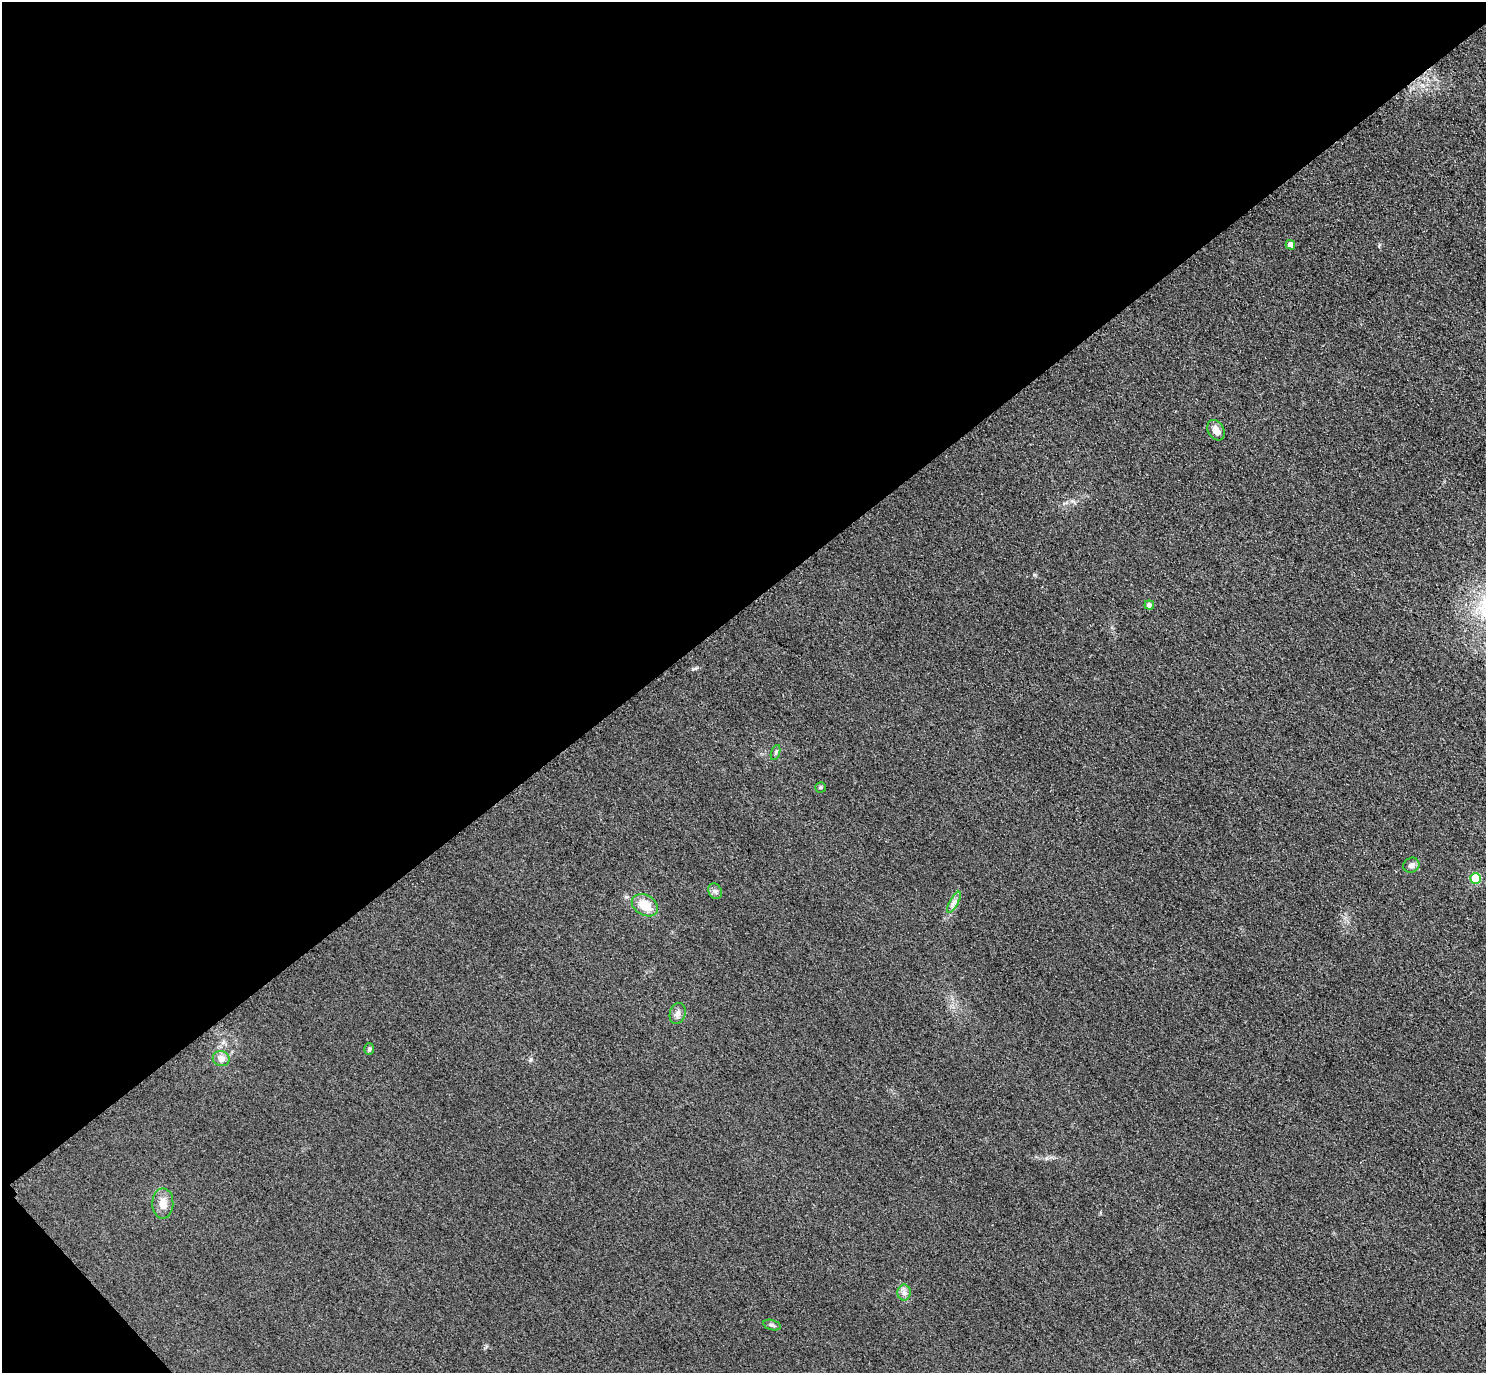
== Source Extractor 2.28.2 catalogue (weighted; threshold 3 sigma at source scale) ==
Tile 5 of 4 x 4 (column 1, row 2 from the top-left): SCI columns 31-1514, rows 3069-4439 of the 5997 x 5994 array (HDU 1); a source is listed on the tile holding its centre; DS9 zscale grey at full resolution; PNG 1488 x 1375 px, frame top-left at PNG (2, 2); each listed source drawn as its Kron ellipse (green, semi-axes under 4 px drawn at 4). Shown black and unused: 45% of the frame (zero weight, under 3 of 4 exposures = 3% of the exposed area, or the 3 px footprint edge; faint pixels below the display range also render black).
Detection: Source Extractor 2.28.2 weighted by HDU 2 'WHT'; one run over the whole footprint, this tile lists its part. Background 0.0556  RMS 0.019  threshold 0.0835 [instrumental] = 3 sigma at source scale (4.5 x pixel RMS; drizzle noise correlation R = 1.50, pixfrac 1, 0.05/0.05 arcsec/px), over >= 5 px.
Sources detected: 16; all 16 listed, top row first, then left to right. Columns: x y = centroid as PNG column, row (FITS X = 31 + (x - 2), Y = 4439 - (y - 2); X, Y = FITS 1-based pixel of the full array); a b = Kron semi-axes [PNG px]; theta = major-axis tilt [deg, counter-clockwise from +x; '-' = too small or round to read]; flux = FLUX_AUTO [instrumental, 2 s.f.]
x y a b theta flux
1290 245 5 4 - 11
1216 430 11 8 -60 14
1149 605 4 4 - 6.3
776 753 8 3 71 3.1
821 787 5 5 - 3.2
1411 865 8 7 - 6.9
1475 878 5 5 - 64
715 891 8 6 -62 5.9
954 902 12 3 61 6.3
645 905 14 10 -30 36
678 1013 10 7 73 8.6
369 1049 5 5 - 3.2
221 1059 8 7 - 14
163 1203 15 10 88 19
904 1292 8 6 -90 6.8
772 1325 9 5 -17 4.3